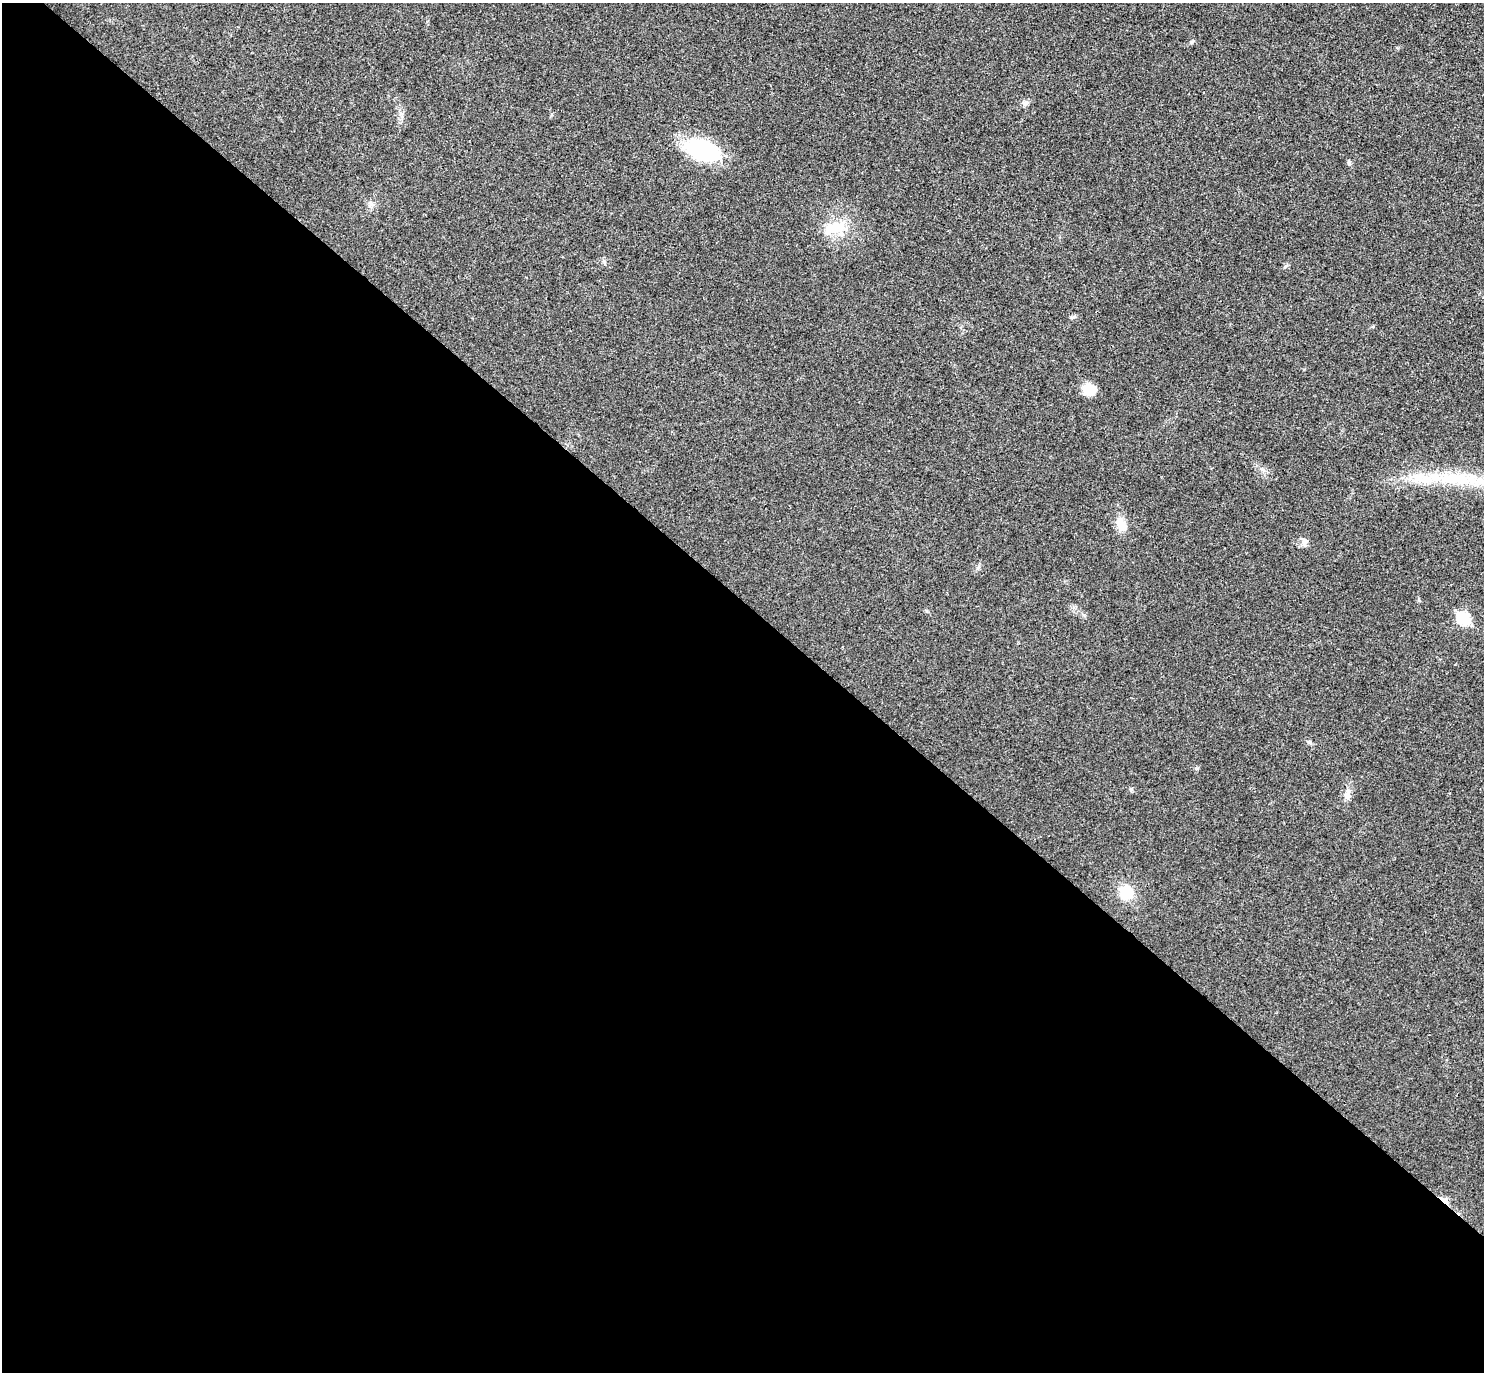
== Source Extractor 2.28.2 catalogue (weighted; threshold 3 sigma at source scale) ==
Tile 14 of 4 x 4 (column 2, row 4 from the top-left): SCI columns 1524-3005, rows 201-1570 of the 6013 x 6020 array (HDU 1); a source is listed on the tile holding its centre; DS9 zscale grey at full resolution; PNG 1486 x 1374 px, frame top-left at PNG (2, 3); no overlay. Shown black and unused: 56% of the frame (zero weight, under 3 of 4 exposures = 6% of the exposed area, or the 3 px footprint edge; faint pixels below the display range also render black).
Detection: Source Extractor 2.28.2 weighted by HDU 2 'WHT'; one run over the whole footprint, this tile lists its part. Background 0.0295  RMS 0.0047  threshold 0.0214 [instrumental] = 3 sigma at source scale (4.5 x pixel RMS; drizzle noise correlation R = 1.50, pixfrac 1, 0.05/0.05 arcsec/px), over >= 5 px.
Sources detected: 16; all 16 listed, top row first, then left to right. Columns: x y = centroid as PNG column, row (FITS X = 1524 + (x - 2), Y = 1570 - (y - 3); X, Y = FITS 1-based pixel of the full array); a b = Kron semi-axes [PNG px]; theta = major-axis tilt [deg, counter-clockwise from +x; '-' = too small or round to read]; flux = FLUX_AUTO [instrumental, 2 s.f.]
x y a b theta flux
1191 42 6 5 - 0.74
1025 103 6 6 - 1.2
703 150 35 18 -18 41
1349 162 7 3 90 0.65
372 204 7 6 - 1.3
834 227 34 14 14 11
1090 389 14 10 -4 9.3
1455 479 54 13 -5 27
1122 525 20 9 -55 4.5
1304 542 14 5 -79 1.6
1464 618 7 6 - 41
1309 742 6 4 42 0.63
1131 790 5 5 - 0.71
1347 795 14 8 74 2.7
1126 892 12 11 - 13
1445 1201 9 4 -41 8.8
Overlapping masked pixels (flux is a lower limit): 1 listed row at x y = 1445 1201
Isophote crosses this tile's border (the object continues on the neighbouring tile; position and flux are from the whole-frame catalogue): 1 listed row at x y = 1455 479
Unlisted compact peaks at least as high as the median listed source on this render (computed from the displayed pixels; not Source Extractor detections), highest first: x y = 1197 768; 1072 317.